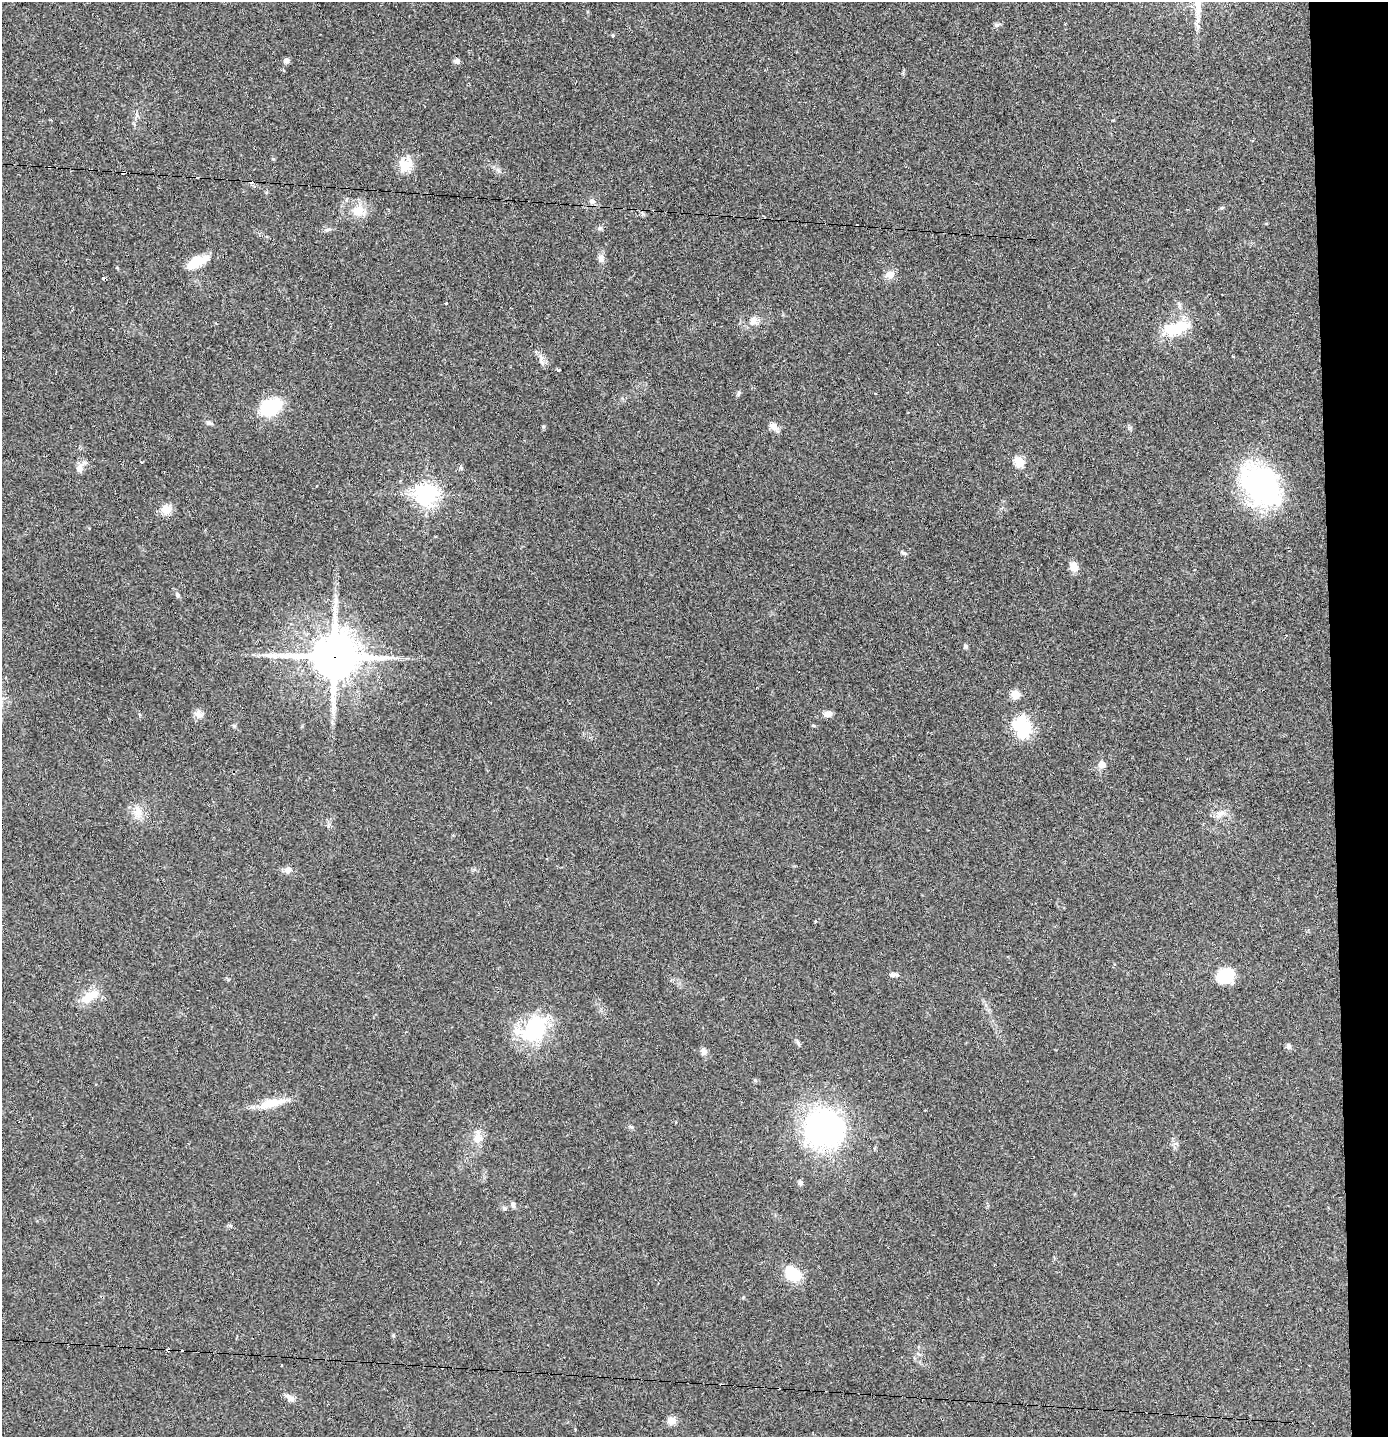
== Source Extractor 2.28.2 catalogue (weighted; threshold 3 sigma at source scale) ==
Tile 6 of 3 x 3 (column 3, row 2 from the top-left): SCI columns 2850-4235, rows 1436-2870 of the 4317 x 4304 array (HDU 1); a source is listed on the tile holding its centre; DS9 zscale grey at full resolution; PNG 1390 x 1439 px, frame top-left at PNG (2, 2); no overlay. Shown black and unused: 4% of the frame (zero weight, under 2 of 3 exposures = <1% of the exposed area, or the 3 px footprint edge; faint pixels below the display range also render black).
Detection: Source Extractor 2.28.2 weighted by HDU 2 'WHT'; one run over the whole footprint, this tile lists its part. Background 0.0466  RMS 0.0068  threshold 0.0305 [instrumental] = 3 sigma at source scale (4.5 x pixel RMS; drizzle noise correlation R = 1.50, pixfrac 1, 0.05/0.05 arcsec/px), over >= 5 px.
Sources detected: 76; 11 cosmic-ray / hot-pixel residue — not listed; the other 65 listed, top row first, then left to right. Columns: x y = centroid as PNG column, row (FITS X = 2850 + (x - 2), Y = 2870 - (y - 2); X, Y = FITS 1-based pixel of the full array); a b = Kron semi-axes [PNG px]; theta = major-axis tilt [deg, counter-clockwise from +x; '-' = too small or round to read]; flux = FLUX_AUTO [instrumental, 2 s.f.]
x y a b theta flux
997 25 7 5 20 1.5
613 36 5 4 - 0.85
286 60 8 6 50 2
457 61 7 6 - 2
405 165 15 14 - 13
49 167 3 3 - 1.9
592 201 7 7 - 2.5
1222 207 6 3 20 0.8
359 211 20 15 -8 11
600 228 7 6 - 1.4
328 229 11 3 15 1.4
601 258 10 8 -86 3.5
197 262 28 11 26 13
890 274 12 9 33 4.9
103 279 3 3 - 2.4
446 303 3 3 - 1.3
753 321 11 10 - 4.5
1176 328 36 15 13 23
542 362 12 4 -66 2.1
558 370 3 3 - 4.3
739 393 6 5 - 1.1
875 394 3 2 - 1
270 407 17 11 27 47
209 423 8 5 -25 1.7
774 426 13 8 -36 3.7
142 462 3 3 - 0.74
1019 462 5 5 - 34
80 468 15 9 77 4.5
461 468 6 5 - 1.1
1261 485 50 36 -49 120
426 494 7 7 - 440
166 509 5 5 - 29
903 552 10 4 -22 1.2
1073 566 9 7 -72 7.4
178 595 7 5 -58 1.6
966 646 5 5 - 1.3
334 656 17 15 -3 2300
1015 694 5 5 - 23
198 714 12 10 -53 3.7
827 714 10 7 7 3.9
234 726 6 4 -20 0.85
1022 727 19 14 -78 39
1102 765 7 7 - 5.2
138 812 17 12 -79 7.7
1220 813 14 8 15 4.8
288 870 9 8 - 3.6
815 921 4 3 - 0.58
893 975 12 5 -2 2.1
1225 976 18 15 27 21
89 997 23 12 36 12
534 1029 39 27 55 45
1288 1046 7 6 - 1.9
704 1052 10 7 -89 2.8
755 1080 6 5 - 0.96
272 1103 40 10 14 13
824 1128 37 35 -19 160
478 1138 16 11 72 6.7
800 1183 7 6 - 1.6
513 1204 7 5 89 1.6
504 1208 7 6 - 1.4
230 1226 6 4 -20 1
793 1274 11 8 -39 35
281 1365 3 2 - 0.74
290 1398 15 6 -34 3.4
671 1421 9 8 - 5.6
Overlapping masked pixels (flux is a lower limit): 2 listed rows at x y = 49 167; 334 656
Unlisted compact peaks at least as high as the median listed source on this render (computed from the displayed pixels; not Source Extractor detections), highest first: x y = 543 427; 798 1043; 393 1335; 632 1127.